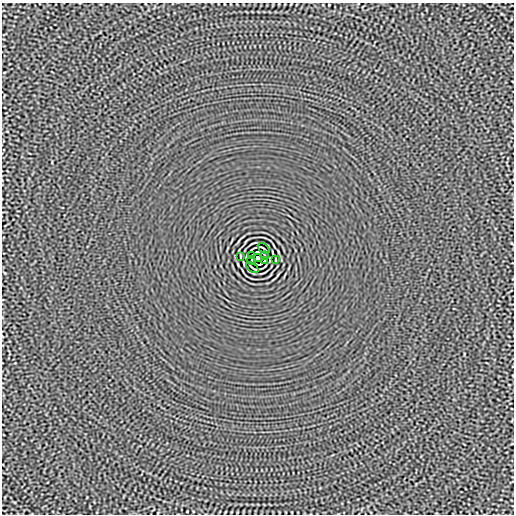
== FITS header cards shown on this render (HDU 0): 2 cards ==
NAXIS1  =                  512
NAXIS2  =                  512

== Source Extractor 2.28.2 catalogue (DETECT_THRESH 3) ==
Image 512 x 512 px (HDU 0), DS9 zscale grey, 1 PNG px = 1 image px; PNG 516 x 516 px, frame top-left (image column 1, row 512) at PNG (2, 3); each listed source drawn as its Kron ellipse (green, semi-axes under 4 px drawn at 4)
Background -2.62e-05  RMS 0.0015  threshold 0.0045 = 3 sigma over >= 5 px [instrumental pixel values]
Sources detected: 11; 2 with non-positive FLUX_AUTO (blend fragments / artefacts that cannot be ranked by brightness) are neither listed nor drawn; the other 9 listed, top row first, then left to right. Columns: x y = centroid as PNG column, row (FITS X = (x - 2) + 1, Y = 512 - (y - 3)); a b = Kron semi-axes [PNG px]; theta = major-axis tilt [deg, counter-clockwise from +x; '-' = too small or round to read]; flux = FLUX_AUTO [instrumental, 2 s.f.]
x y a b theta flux
264 248 6 2 -35 0.11
240 256 3 2 - 0.056
251 256 3 2 - 0.079
265 256 4 2 - 0.068
258 258 4 4 - 3.8
251 260 4 2 - 0.068
265 260 3 2 - 0.079
276 260 3 2 - 0.056
252 268 6 2 -35 0.11
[2 non-positive-flux detections neither listed nor drawn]